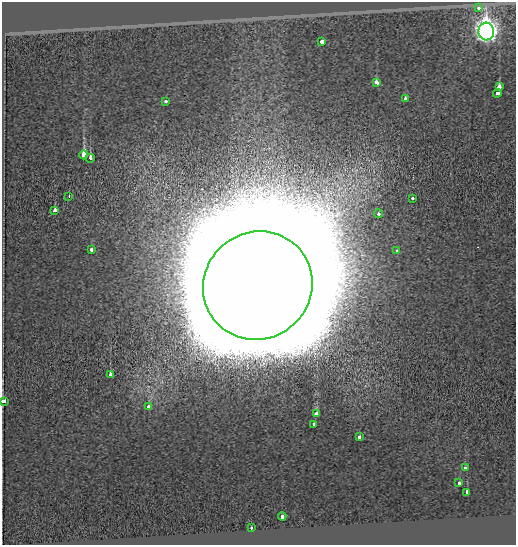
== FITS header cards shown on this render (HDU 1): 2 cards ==
NAXIS1  =                  514
NAXIS2  =                  543

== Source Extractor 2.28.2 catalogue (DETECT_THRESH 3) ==
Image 514 x 543 px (HDU 1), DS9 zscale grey, 1 PNG px = 1 image px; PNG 518 x 547 px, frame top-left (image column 1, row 543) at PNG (2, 2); each listed source drawn as its Kron ellipse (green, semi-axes under 4 px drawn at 4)
Background -0.345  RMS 0.14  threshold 0.433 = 3 sigma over >= 5 px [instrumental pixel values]
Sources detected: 28; all 28 listed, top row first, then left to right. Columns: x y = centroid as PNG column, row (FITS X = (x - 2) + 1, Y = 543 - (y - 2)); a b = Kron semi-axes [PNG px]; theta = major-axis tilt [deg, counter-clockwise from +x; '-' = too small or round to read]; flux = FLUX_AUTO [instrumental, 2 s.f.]
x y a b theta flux
479 8 3 3 - 1.4e+02
486 31 9 8 - 8.7e+03
322 42 3 3 - 2.1e+02
376 82 4 3 - 1.2e+02
499 87 4 3 - 2.2e+02
497 93 4 3 - 6.2e+02
405 99 3 3 - 5.4e+02
165 101 3 3 - 2.7e+02
84 155 4 4 - 7.2e+02
90 158 4 3 - 1.5e+02
69 196 2 2 - 1.4e+02
413 198 3 3 - 6.3e+01
55 210 4 3 - 1.3e+02
379 214 4 4 - 1.5e+01
92 250 4 3 - 6.9e+01
397 251 3 3 - 9.4e+01
258 286 56 53 37 2.5e+06
110 374 4 3 - 1.1e+02
4 401 4 3 - 1.1e+02
149 406 3 3 - 5.3e+01
317 414 3 3 - 6.3e+02
314 424 4 3 - 1.1e+02
359 437 3 3 - 8.2e+01
465 468 4 3 - 1.1e+02
459 483 3 3 - 8.1e+01
467 492 4 3 - 2.4e+02
282 516 4 3 - 1.5e+02
251 528 3 3 - 6.1e+01
At the frame edge (FLAGS 8, measured only in part): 1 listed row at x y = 4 401